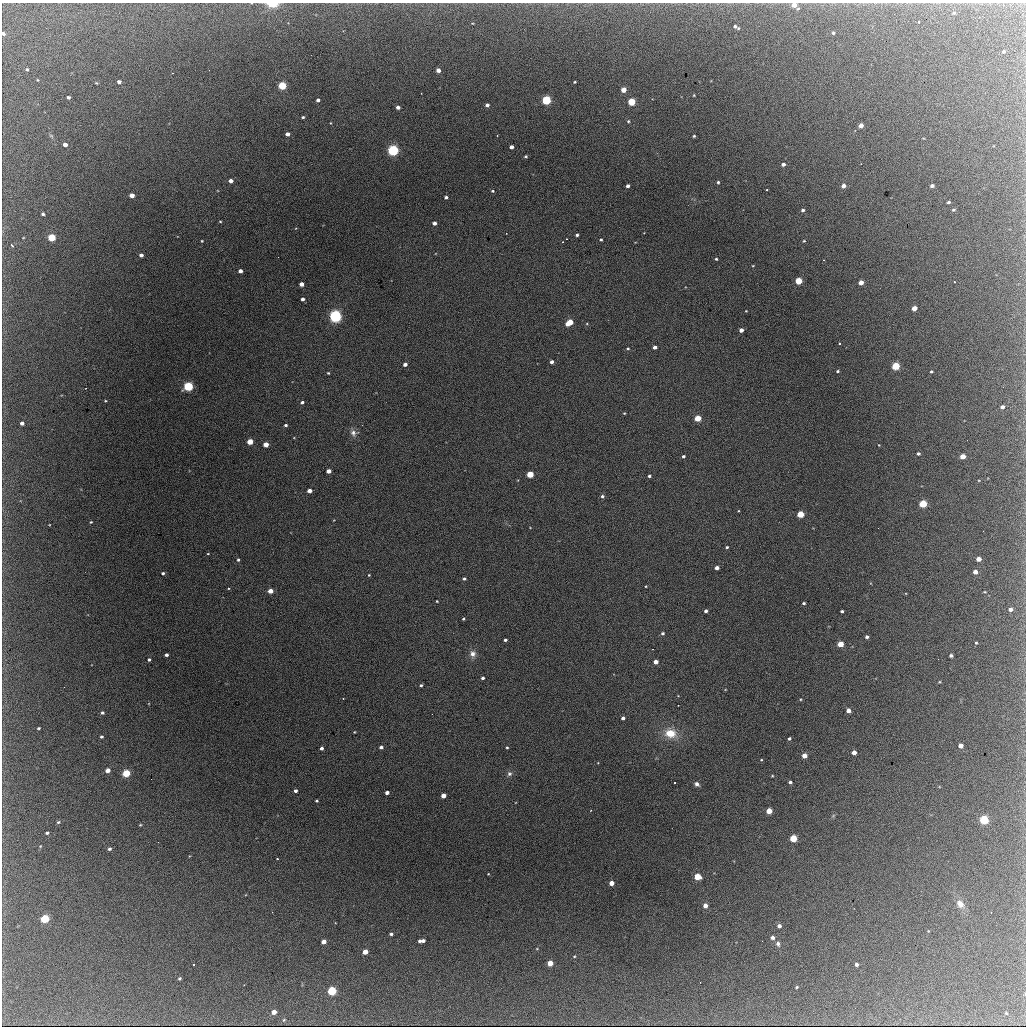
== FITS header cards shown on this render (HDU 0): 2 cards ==
NAXIS1  =                 1024 / length of data axis 1
NAXIS2  =                 1024 / length of data axis 2

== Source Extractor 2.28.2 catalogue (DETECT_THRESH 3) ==
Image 1024 x 1024 px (HDU 0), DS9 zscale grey, 1 PNG px = 1 image px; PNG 1028 x 1028 px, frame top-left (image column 1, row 1024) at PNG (2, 3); no overlay
Background 2010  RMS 33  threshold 97.7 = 3 sigma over >= 5 px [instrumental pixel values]
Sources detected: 192; all 192 listed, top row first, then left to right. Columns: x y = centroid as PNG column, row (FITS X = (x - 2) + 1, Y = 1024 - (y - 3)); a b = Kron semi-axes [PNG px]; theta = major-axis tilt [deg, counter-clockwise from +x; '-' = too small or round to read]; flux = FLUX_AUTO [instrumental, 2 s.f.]
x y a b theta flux
272 4 7 4 -1 58000
794 5 6 4 -35 19000
954 13 5 4 - 3000
919 22 3 3 - 5800
735 26 5 4 - 4900
833 33 3 3 - 2500
3 34 4 3 - 5000
1003 52 3 3 - 2800
27 69 4 3 - 2400
438 70 4 4 - 12000
172 73 3 2 - 1900
119 82 4 3 - 6600
575 82 3 2 - 2000
96 83 4 3 - 1800
282 86 5 4 - 120000
623 90 4 4 - 27000
694 95 4 2 - 1600
68 97 3 3 - 3900
318 100 3 3 - 5700
546 100 4 4 - 210000
631 102 4 4 - 99000
487 105 4 4 - 7000
398 107 4 4 - 8800
303 117 3 3 - 2800
628 121 4 4 - 2300
331 123 4 2 - 1300
861 125 4 4 - 14000
287 134 4 4 - 9800
694 136 3 3 - 2500
65 144 4 4 - 10000
511 147 4 4 - 10000
393 150 5 5 - 440000
526 156 3 3 - 3200
783 164 4 3 - 7100
231 181 4 3 - 10000
718 182 3 3 - 3300
628 186 3 3 - 6800
843 186 4 4 - 11000
932 186 4 3 - 6800
767 190 3 2 - 2300
492 191 4 3 - 2700
132 195 4 4 - 15000
446 197 4 3 - 5200
949 202 3 3 - 3100
803 210 4 3 - 3900
953 210 5 4 - 2800
43 214 4 3 - 4100
220 221 3 3 - 2000
434 223 4 4 - 9500
506 233 2 2 - 1200
577 235 3 3 - 4100
52 237 5 4 - 88000
601 240 3 3 - 2900
202 241 3 3 - 1700
804 241 4 3 - 1800
12 245 5 3 - 4900
141 255 4 4 - 7300
716 259 3 3 - 2800
753 266 4 2 - 1500
240 271 4 4 - 11000
799 281 4 4 - 73000
861 282 4 4 - 19000
954 282 3 2 - 1600
301 284 4 4 - 15000
303 299 3 3 - 7700
914 308 4 4 - 21000
746 311 3 2 - 1400
335 316 5 5 - 590000
569 322 6 4 33 59000
741 330 4 3 - 13000
839 343 3 3 - 3100
655 347 4 3 - 9500
628 348 4 4 - 2700
552 362 3 3 - 8900
405 364 4 3 - 10000
896 366 4 4 - 120000
838 371 3 3 - 2900
931 372 4 4 - 2800
328 373 3 3 - 2300
188 386 5 4 - 260000
105 401 4 3 - 1700
302 402 4 3 - 5000
1002 407 4 3 - 6900
624 413 3 3 - 1800
698 418 4 4 - 61000
22 423 4 4 - 8500
286 425 3 3 - 3900
353 433 10 7 -71 10000
250 442 4 4 - 47000
266 444 4 4 - 27000
879 445 4 2 - 1400
918 454 3 3 - 3900
683 456 3 3 - 4300
963 456 4 4 - 27000
328 471 4 4 - 14000
530 474 4 4 - 77000
649 476 3 3 - 4100
309 491 4 3 - 16000
602 496 4 4 - 4500
923 504 4 4 - 120000
800 514 4 4 - 79000
91 522 3 2 - 2100
727 547 3 3 - 2700
208 554 3 2 - 1400
978 559 4 4 - 18000
238 560 4 4 - 3300
717 568 4 3 - 12000
975 572 4 4 - 13000
163 573 3 3 - 3900
369 575 3 3 - 1900
464 579 4 3 - 4100
646 586 3 2 - 1800
270 591 4 4 - 23000
985 592 3 2 - 1500
437 601 3 2 - 2100
804 603 3 3 - 3600
1010 609 4 4 - 8700
706 611 3 3 - 5700
842 611 3 3 - 3700
463 619 3 3 - 2800
662 633 4 4 - 4100
867 637 4 3 - 5400
505 640 3 3 - 4400
976 643 3 3 - 2000
840 644 4 4 - 42000
473 654 9 8 - 12000
166 655 4 3 - 5900
951 655 4 3 - 5300
149 660 3 3 - 3800
656 662 4 4 - 16000
483 678 3 3 - 5500
421 685 3 3 - 3000
64 687 2 2 - 1000
343 698 2 2 - 1400
848 710 4 4 - 14000
102 713 4 4 - 4200
623 718 4 4 - 7800
38 728 3 2 - 2600
354 732 3 2 - 1500
670 733 14 11 -12 41000
101 737 3 3 - 3400
789 739 3 3 - 3500
961 746 4 4 - 14000
381 747 4 3 - 7000
507 747 3 3 - 2200
321 748 4 3 - 6900
854 752 4 4 - 14000
804 756 4 4 - 22000
761 760 4 3 - 1600
108 770 4 4 - 15000
126 773 5 4 - 110000
509 774 7 6 - 5600
772 776 3 2 - 1700
151 779 2 2 - 2800
790 782 4 3 - 4700
697 784 6 5 - 6600
295 791 4 3 - 6300
387 792 4 3 - 9600
443 796 4 4 - 22000
317 801 3 2 - 2400
769 811 4 4 - 36000
984 820 5 4 - 190000
58 822 4 4 - 2700
140 825 3 3 - 1800
47 833 4 3 - 3700
793 838 4 4 - 96000
109 849 4 3 - 4300
277 859 3 2 - 1500
488 874 3 2 - 1300
697 877 5 4 - 69000
611 883 4 4 - 20000
960 904 11 9 -53 16000
705 905 4 4 - 16000
272 912 2 2 - 1200
45 919 5 4 - 150000
779 926 4 4 - 8000
391 934 4 3 - 4400
772 938 4 4 - 6500
420 941 4 3 - 5000
423 941 4 3 - 6400
324 942 4 4 - 18000
778 944 7 5 -74 5700
365 952 4 4 - 28000
574 956 4 3 - 2000
550 963 4 4 - 36000
856 964 3 3 - 5400
179 978 3 3 - 2600
797 987 3 2 - 1900
332 991 5 4 - 180000
274 1012 4 4 - 16000
1006 1013 5 5 - 2600
284 1020 4 4 - 2300
At the frame edge (FLAGS 8, measured only in part): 3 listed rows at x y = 272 4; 794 5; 3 34